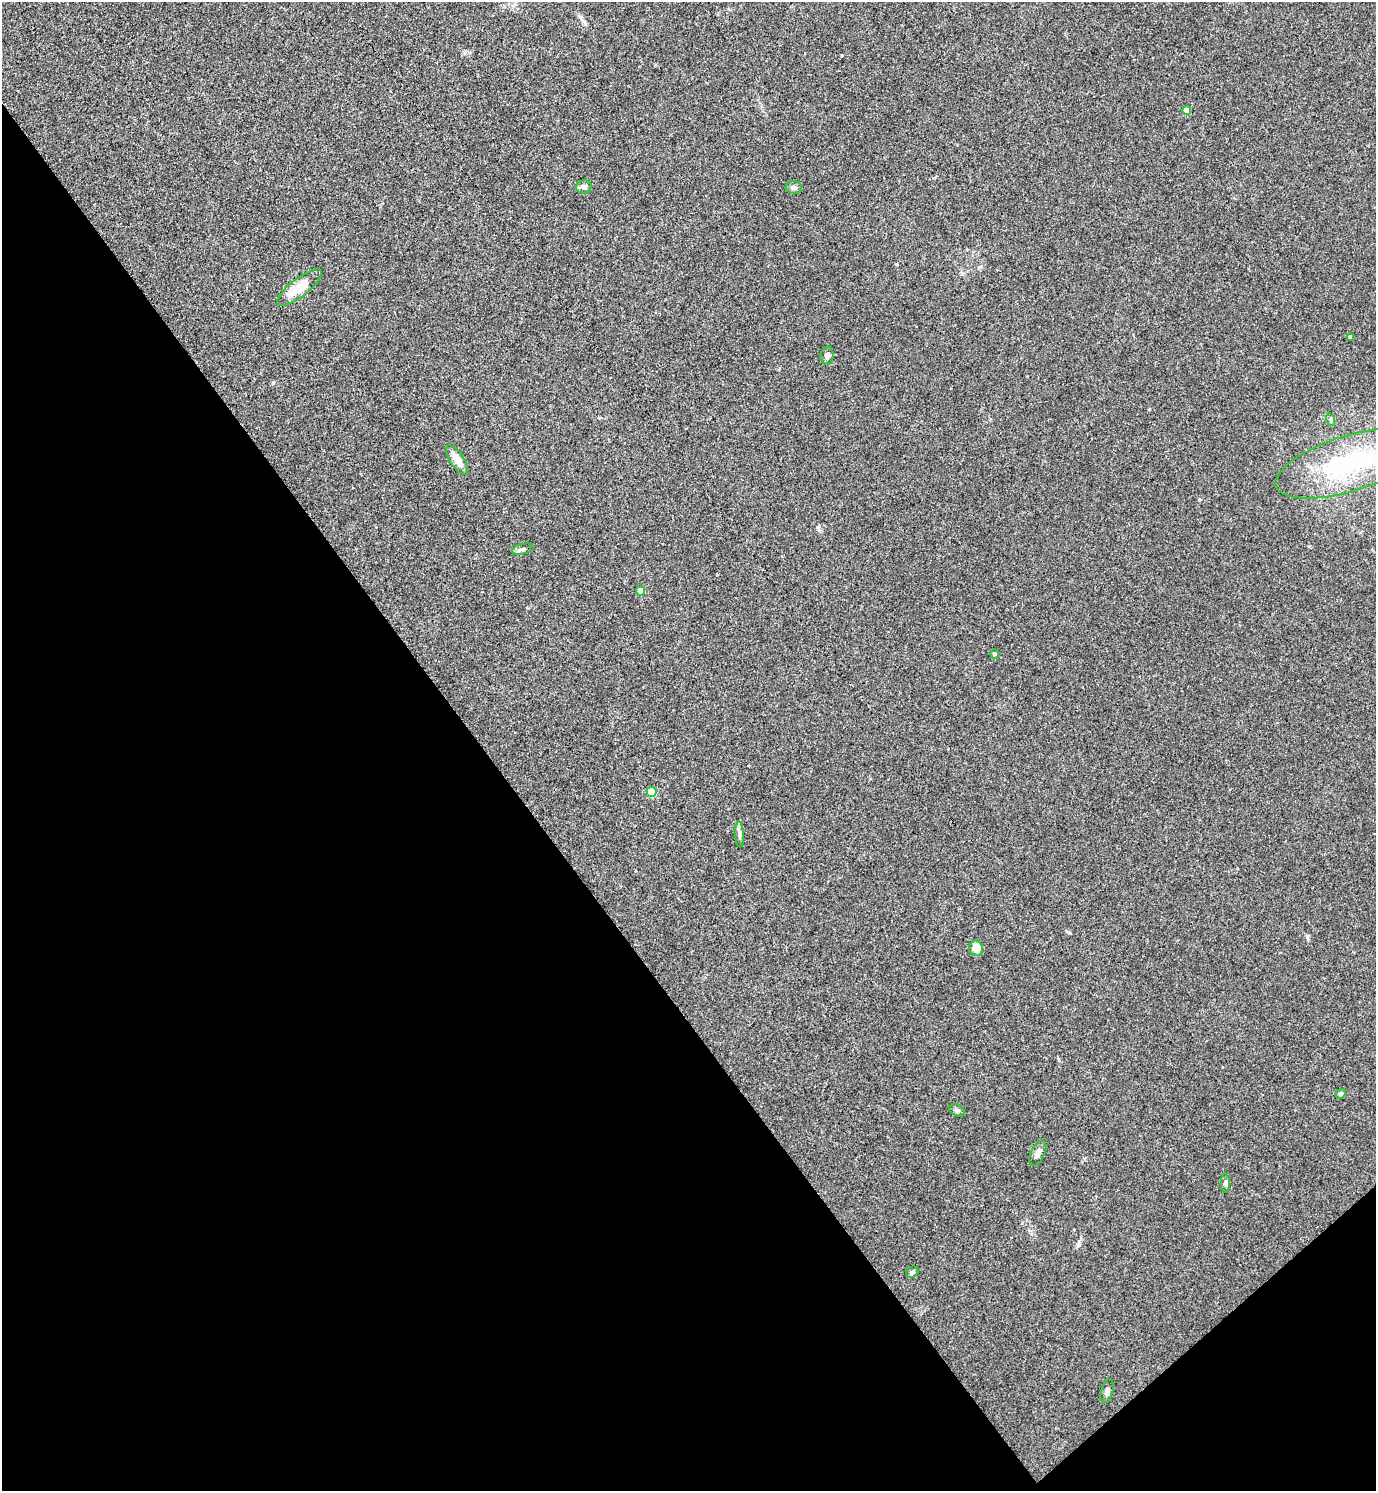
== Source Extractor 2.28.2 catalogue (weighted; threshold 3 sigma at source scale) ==
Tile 14 of 4 x 4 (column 2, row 4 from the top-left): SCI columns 1675-3048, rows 45-1533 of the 5992 x 6003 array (HDU 1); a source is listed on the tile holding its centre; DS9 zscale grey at full resolution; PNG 1378 x 1493 px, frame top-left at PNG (2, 2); each listed source drawn as its Kron ellipse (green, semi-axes under 4 px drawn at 4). Shown black and unused: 38% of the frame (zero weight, under 3 of 5 exposures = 3% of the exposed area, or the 3 px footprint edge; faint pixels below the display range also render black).
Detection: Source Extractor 2.28.2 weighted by HDU 2 'WHT'; one run over the whole footprint, this tile lists its part. Background 0.0162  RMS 0.0029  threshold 0.0131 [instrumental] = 3 sigma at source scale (4.5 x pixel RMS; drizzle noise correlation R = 1.50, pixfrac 1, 0.05/0.05 arcsec/px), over >= 5 px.
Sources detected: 21; all 21 listed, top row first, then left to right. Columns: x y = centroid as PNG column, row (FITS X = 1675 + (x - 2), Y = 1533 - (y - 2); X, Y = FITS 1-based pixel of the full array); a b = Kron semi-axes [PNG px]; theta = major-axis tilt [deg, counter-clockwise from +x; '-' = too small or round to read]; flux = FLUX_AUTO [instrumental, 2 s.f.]
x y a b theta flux
1187 110 4 4 - 3.2
584 187 8 6 11 1.1
794 188 8 6 -10 0.86
299 287 27 9 37 6.4
1351 337 4 4 - 1.1
827 356 9 6 80 0.84
1331 420 6 4 -72 0.39
457 460 17 7 -57 3.2
1349 463 77 28 17 37
523 549 11 5 12 0.75
641 591 4 4 - 3.3
994 654 4 4 - 0.71
652 792 5 5 - 10
740 834 13 4 -87 0.83
976 948 8 6 -83 3.7
1341 1094 5 4 - 0.57
957 1110 8 5 -29 0.65
1038 1153 14 7 64 1.3
1225 1183 9 4 -89 0.6
912 1272 6 5 - 0.62
1107 1391 12 6 76 0.99
Isophote crosses this tile's border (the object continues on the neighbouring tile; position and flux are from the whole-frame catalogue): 1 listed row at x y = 1349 463
Unlisted compact peaks at least as high as the median listed source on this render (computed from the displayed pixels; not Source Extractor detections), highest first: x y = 818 527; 581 17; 1307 937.